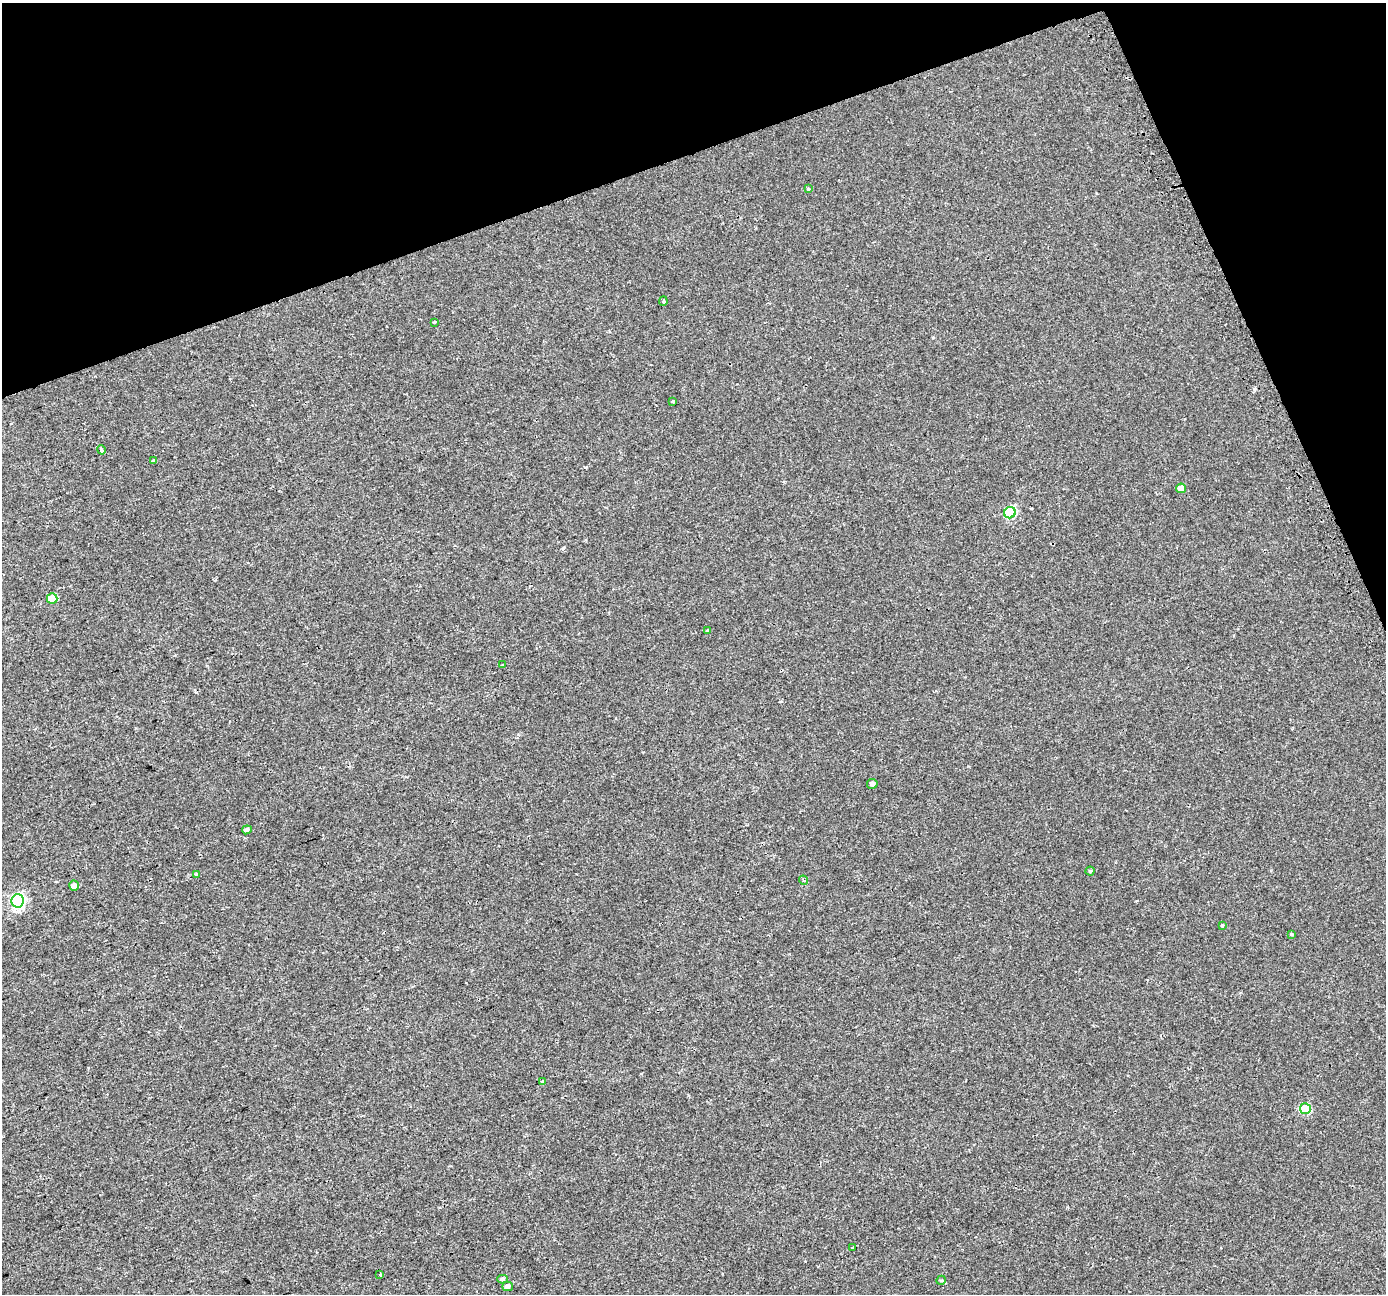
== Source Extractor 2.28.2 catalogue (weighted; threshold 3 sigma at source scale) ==
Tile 3 of 4 x 4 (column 3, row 1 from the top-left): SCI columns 2796-4179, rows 3969-5260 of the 5624 x 5415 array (HDU 1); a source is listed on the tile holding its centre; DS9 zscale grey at full resolution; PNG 1388 x 1296 px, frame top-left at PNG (2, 3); each listed source drawn as its Kron ellipse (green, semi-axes under 4 px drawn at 4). Shown black and unused: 17% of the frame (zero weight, under 2 of 3 exposures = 2% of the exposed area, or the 3 px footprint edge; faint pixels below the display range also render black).
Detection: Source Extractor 2.28.2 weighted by HDU 2 'WHT'; one run over the whole footprint, this tile lists its part. Background 0.00151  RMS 0.0035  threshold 0.0157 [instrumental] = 3 sigma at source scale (4.5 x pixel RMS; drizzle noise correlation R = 1.50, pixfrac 1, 0.0396/0.0396 arcsec/px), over >= 5 px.
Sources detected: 28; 1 cosmic-ray / hot-pixel residue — neither listed nor drawn; the other 27 listed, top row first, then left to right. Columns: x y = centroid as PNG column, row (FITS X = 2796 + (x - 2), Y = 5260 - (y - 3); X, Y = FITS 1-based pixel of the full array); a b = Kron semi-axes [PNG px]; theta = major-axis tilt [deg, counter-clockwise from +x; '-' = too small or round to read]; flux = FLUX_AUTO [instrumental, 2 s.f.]
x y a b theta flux
809 189 3 3 - 1.3
663 301 4 3 - 0.52
434 322 3 3 - 0.8
673 401 3 3 - 1.1
101 450 4 3 - 5
153 461 3 3 - 1.2
1181 488 5 5 - 4.1
1010 513 6 5 - 21
52 599 5 5 - 7.8
708 631 3 3 - 1.1
503 664 4 3 - 0.54
872 784 5 5 - 0.97
247 830 5 4 - 0.96
1090 871 4 4 - 0.45
196 874 3 3 - 1.5
803 880 5 3 - 0.44
74 886 5 5 - 2
18 901 6 6 - 56
1222 925 3 3 - 0.52
1292 934 3 3 - 0.69
542 1082 3 3 - 1.1
1305 1109 5 5 - 15
852 1248 3 3 - 1.8
380 1274 4 3 - 0.34
502 1279 5 4 - 0.6
941 1280 5 4 - 0.5
507 1286 5 4 - 0.88
Unlisted compact peaks at least as high as the median listed source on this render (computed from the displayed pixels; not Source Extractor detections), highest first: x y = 585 467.